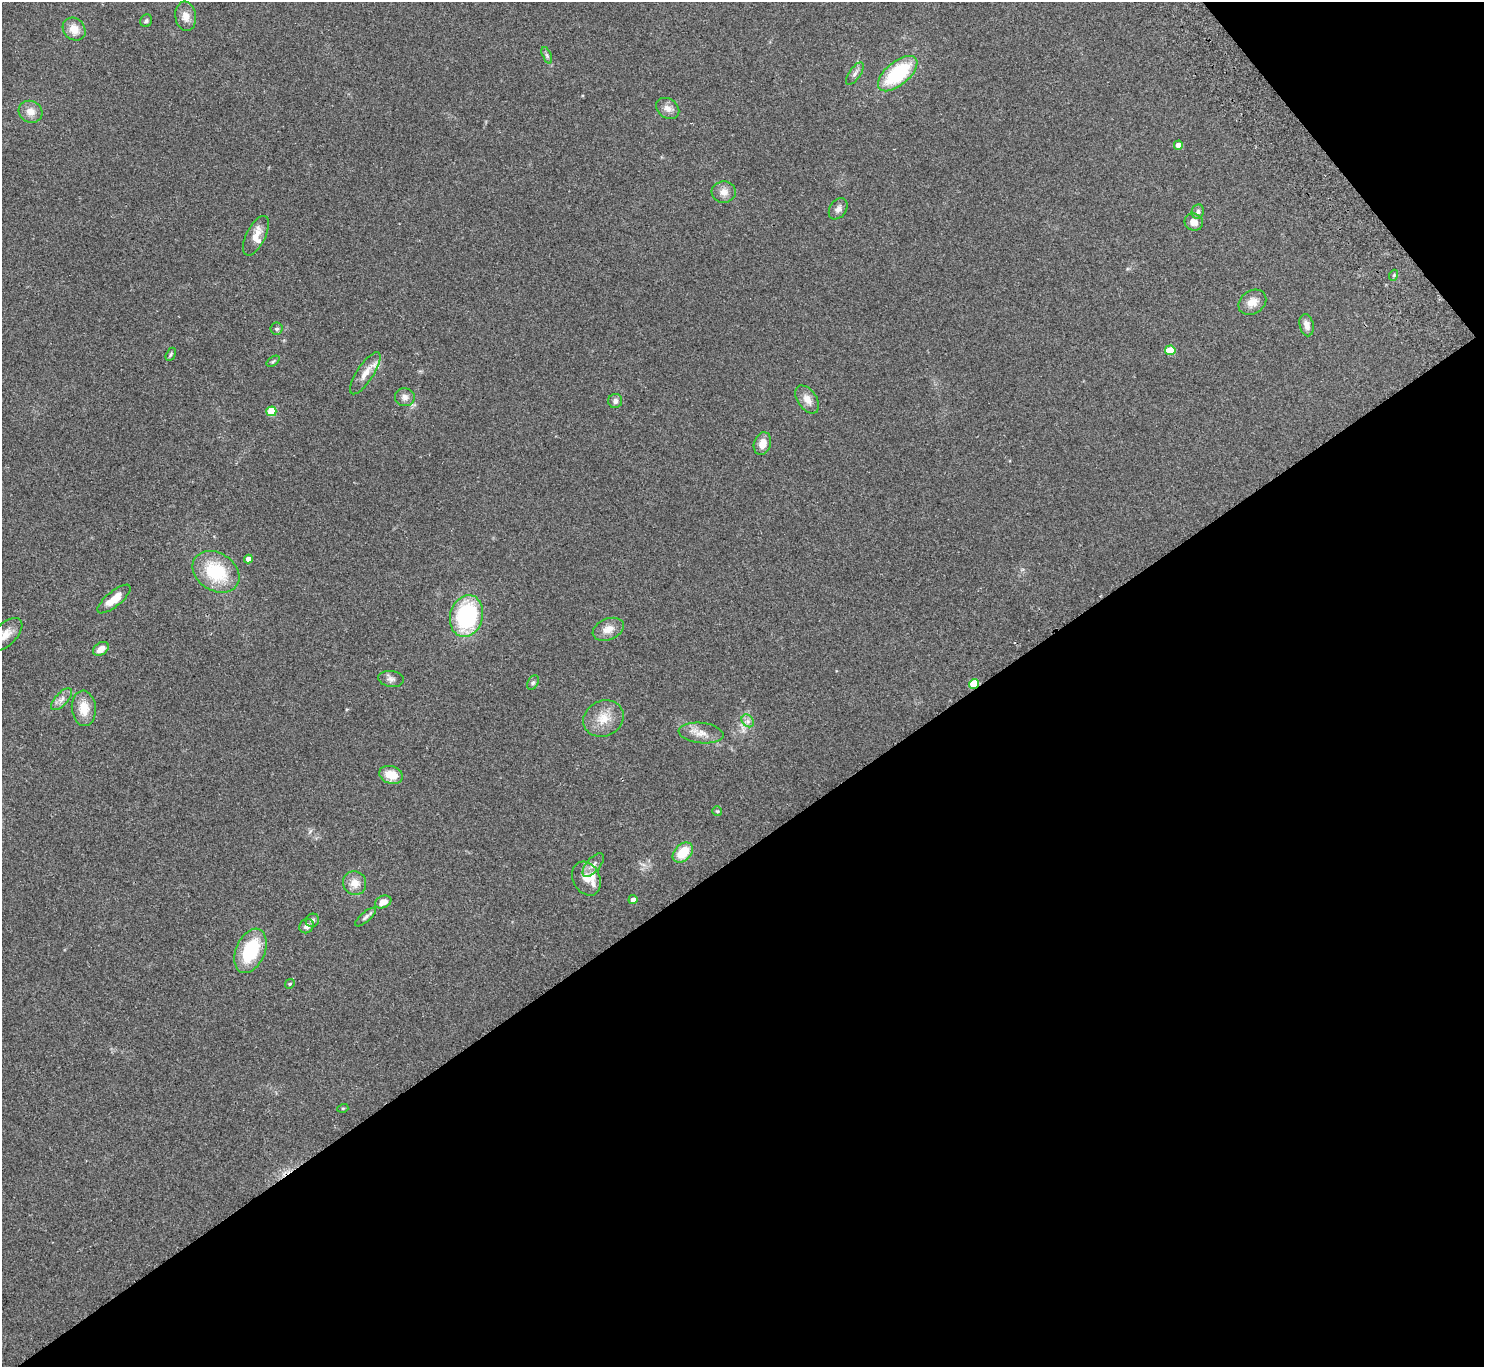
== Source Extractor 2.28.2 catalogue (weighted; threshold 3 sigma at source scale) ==
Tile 12 of 4 x 4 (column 4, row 3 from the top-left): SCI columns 4493-5974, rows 1567-2931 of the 6025 x 5999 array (HDU 1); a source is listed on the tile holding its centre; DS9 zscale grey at full resolution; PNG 1486 x 1369 px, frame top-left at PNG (2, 2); each listed source drawn as its Kron ellipse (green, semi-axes under 4 px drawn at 4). Shown black and unused: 40% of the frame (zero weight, under 2 of 3 exposures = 3% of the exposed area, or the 3 px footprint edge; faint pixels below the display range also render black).
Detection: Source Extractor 2.28.2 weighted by HDU 2 'WHT'; one run over the whole footprint, this tile lists its part. Background 0.0987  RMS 0.0088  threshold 0.0396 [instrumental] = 3 sigma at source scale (4.5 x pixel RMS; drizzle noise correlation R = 1.50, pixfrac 1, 0.05/0.05 arcsec/px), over >= 5 px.
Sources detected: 59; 3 inside a brighter listed object's ellipse — not listed separately; the other 56 listed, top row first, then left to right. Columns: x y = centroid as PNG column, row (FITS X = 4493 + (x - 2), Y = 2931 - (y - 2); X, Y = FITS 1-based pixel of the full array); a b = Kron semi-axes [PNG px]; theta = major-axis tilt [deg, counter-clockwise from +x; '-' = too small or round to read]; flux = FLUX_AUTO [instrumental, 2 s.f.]
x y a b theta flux
186 16 15 10 -82 7.4
146 21 6 5 - 1.6
74 29 12 10 -45 9.6
547 55 9 4 -67 1.7
855 74 13 5 55 3.1
898 74 24 12 40 58
668 108 12 9 -34 5.5
30 112 12 10 -27 7.6
1178 145 4 4 - 7.1
724 192 12 10 3 6.4
838 209 11 8 55 4.1
1198 211 7 6 - 2.1
1194 222 9 8 - 5.8
256 236 22 9 63 9.7
1394 275 5 3 - 0.92
1252 302 15 11 33 8.2
1307 325 11 7 -77 5.6
277 329 6 6 - 1.9
1170 350 5 5 - 23
171 354 7 4 61 1.5
273 361 7 4 37 1.2
365 373 25 8 57 9.8
405 397 10 9 - 4.3
807 399 16 9 -55 7.7
615 401 7 7 - 3.3
271 411 5 5 - 31
762 443 11 8 73 8.9
248 559 4 4 - 6.9
216 572 25 19 -32 45
114 599 20 7 40 13
466 616 21 16 75 81
608 629 16 10 23 8.7
5 634 21 11 44 9.6
101 649 9 6 34 6.4
391 679 13 8 -8 3.7
533 683 8 5 62 1.9
974 684 5 4 - 30
62 699 14 6 47 4.4
84 708 18 12 -85 14
603 718 21 17 27 16
748 721 7 5 -47 2.7
701 733 22 10 -6 9.7
391 775 12 8 -18 14
717 811 5 5 - 1
683 852 12 8 45 20
593 865 14 7 49 4.9
587 879 18 13 -63 9.7
355 883 12 11 - 8.9
633 900 4 4 - 4.2
383 902 8 6 24 7.1
366 917 13 5 41 2.5
312 920 7 6 - 2.2
307 926 8 6 48 4.3
250 951 23 14 67 47
290 984 5 4 - 1.2
343 1108 5 3 - 0.78
Overlapping masked pixels (flux is a lower limit): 1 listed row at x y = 974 684
Isophote crosses this tile's border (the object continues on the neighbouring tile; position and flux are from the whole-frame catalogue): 1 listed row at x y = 5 634